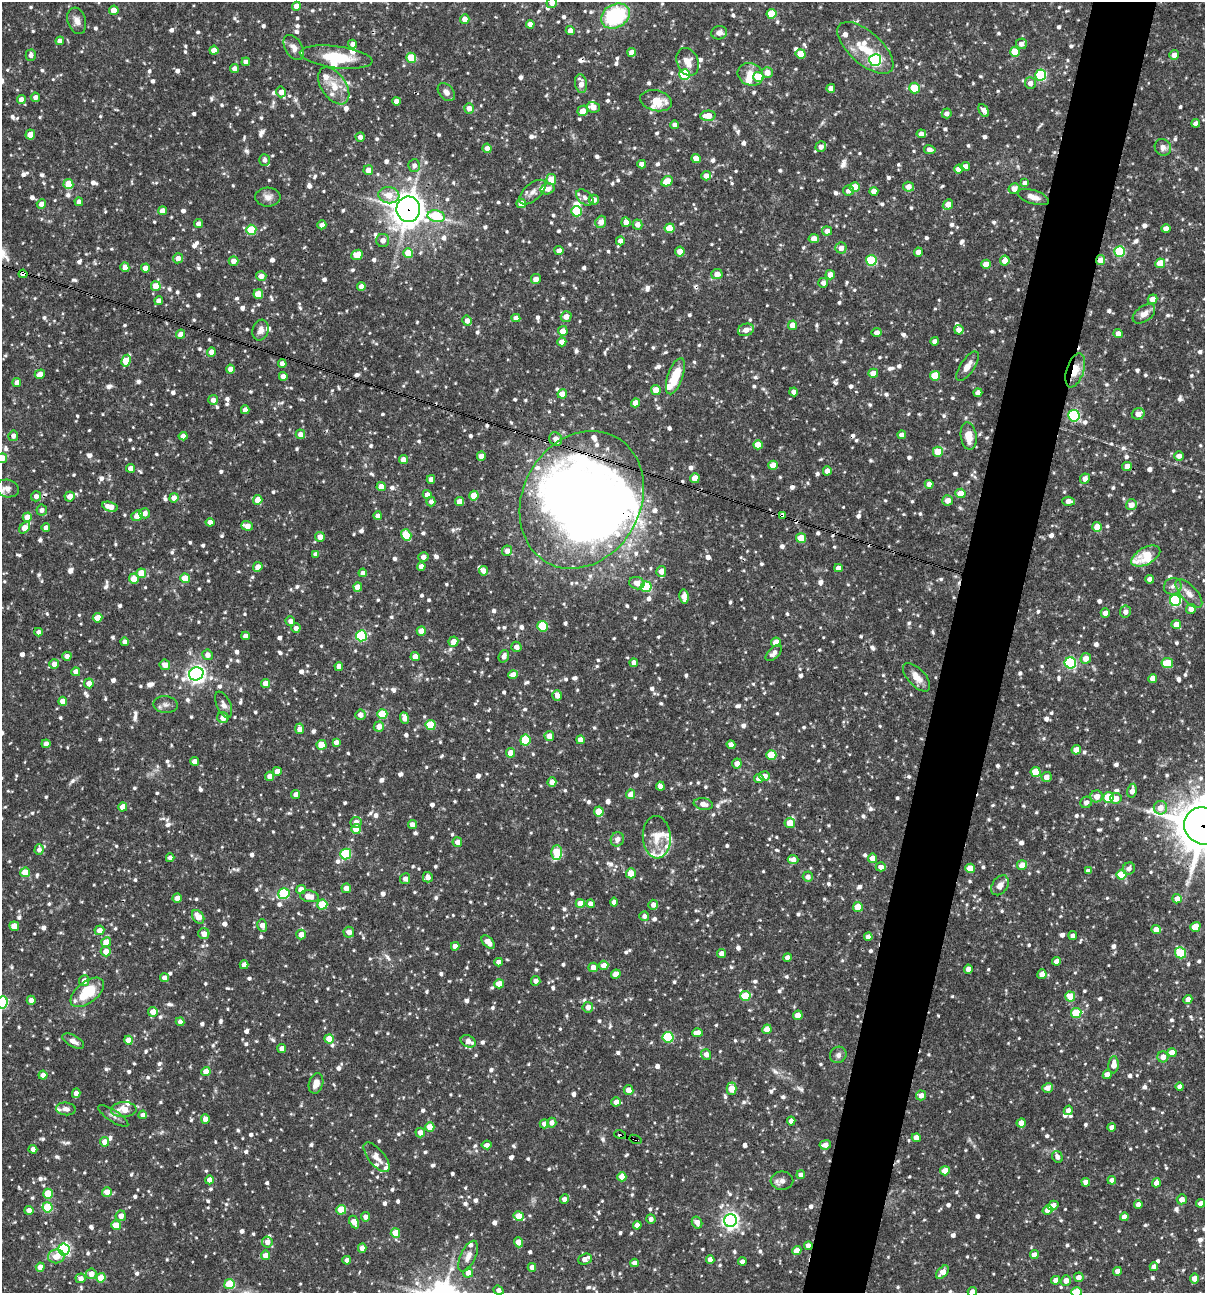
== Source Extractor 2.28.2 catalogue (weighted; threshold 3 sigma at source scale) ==
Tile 10 of 4 x 4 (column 2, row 3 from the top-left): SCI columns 1453-2655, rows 1293-2583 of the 5187 x 5168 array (HDU 1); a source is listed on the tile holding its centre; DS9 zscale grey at full resolution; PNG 1207 x 1295 px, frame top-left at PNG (2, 2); each listed source drawn as its Kron ellipse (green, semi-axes under 4 px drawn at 4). Shown black and unused: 5% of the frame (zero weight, under 3 of 4 exposures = <1% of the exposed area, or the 3 px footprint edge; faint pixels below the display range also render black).
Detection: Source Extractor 2.28.2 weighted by HDU 2 'WHT'; one run over the whole footprint, this tile lists its part. Background 0.0857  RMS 0.0039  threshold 0.0174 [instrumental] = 3 sigma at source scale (4.5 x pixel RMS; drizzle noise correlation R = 1.50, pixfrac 1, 0.05/0.05 arcsec/px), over >= 5 px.
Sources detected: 1379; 5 inside a brighter object's white glare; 8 cosmic-ray / hot-pixel residue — neither listed nor drawn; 31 inside a brighter listed object's ellipse — not listed separately; of the other 1335, all 500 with FLUX_AUTO >= 1.69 (the completeness limit of this list) listed and drawn (835 fainter detections not listed), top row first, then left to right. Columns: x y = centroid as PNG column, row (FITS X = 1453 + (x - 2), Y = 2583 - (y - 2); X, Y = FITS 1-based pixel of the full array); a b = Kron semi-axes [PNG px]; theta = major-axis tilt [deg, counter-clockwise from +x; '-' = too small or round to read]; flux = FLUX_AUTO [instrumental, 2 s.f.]
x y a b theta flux
552 3 5 5 - 2.4
296 6 4 4 - 3.6
114 10 4 4 - 6.5
771 14 5 5 - 12
615 16 15 11 30 32
465 19 5 4 - 2.9
77 21 13 9 -73 2.6
530 24 4 4 - 2.4
570 30 4 4 - 2.2
719 33 8 6 12 1.9
60 41 4 4 - 2.6
353 44 4 4 - 2.1
1021 44 5 5 - 1.9
294 48 14 8 -60 2.5
865 48 34 16 -41 13
214 50 4 4 - 4
632 52 4 4 - 2.8
1015 52 5 5 - 10
801 54 5 4 - 7.5
31 55 5 5 - 1.7
1174 55 5 5 - 2.5
336 57 36 11 -7 14
411 58 5 5 - 11
875 60 6 6 - 65
246 62 4 4 - 2.1
688 62 14 10 -66 3.9
235 69 4 4 - 2.6
767 72 5 5 - 3.2
750 74 13 11 -22 4.9
685 75 5 5 - 29
1041 75 5 5 - 34
759 77 5 5 - 11
1030 83 6 5 - 2.2
581 84 9 6 -81 3.5
334 86 21 12 -55 7.1
831 88 4 4 - 2.9
915 88 5 5 - 12
281 92 5 5 - 2.6
446 92 10 7 -50 2
35 97 5 4 - 1.7
21 100 4 4 - 3.4
396 101 4 4 - 2.7
656 101 16 10 -12 7.3
593 107 6 5 - 3.2
469 108 5 5 - 2.5
984 110 7 4 -60 2.5
583 111 5 5 - 3.5
947 113 5 4 - 2
708 116 7 5 3 5.2
1196 123 4 4 - 1.8
675 125 4 4 - 2
921 134 5 4 - 2.3
30 135 5 4 - 6.1
360 137 4 4 - 1.8
821 147 5 5 - 2.2
1163 147 9 8 - 2.1
487 148 4 4 - 2.4
930 150 6 4 -11 2.4
696 159 5 4 - 4
265 160 6 5 - 1.7
642 164 4 4 - 2.9
414 165 6 6 - 1.9
965 167 5 4 - 3.2
959 169 5 4 - 2.7
368 170 5 4 - 3.6
706 176 5 5 - 2.7
551 180 5 5 - 7.1
667 181 6 5 - 7.3
1025 183 4 4 - 2.4
68 184 5 5 - 8.3
855 187 5 5 - 8.7
908 187 5 5 - 3.1
547 189 7 5 15 2.2
1014 189 5 5 - 2.9
848 191 5 5 - 2.1
874 191 4 4 - 2.8
533 192 16 8 41 2.8
389 195 10 8 -7 4.8
268 197 12 9 -3 2.6
585 197 10 6 -41 1.9
1033 197 16 7 -18 3.1
594 200 5 5 - 2.7
79 202 4 4 - 1.9
521 203 5 4 - 3
41 204 5 4 - 2.5
948 204 6 4 48 4.1
408 209 13 12 - 540
163 211 4 4 - 3.3
576 211 5 5 - 17
436 216 8 6 -12 19
601 222 6 5 - 3.3
626 222 5 4 - 3.3
198 224 4 4 - 2.1
322 225 4 4 - 2.7
637 225 5 5 - 2.6
670 228 5 5 - 9.4
1166 229 4 4 - 3
251 230 5 5 - 15
827 231 5 4 - 2.8
814 239 5 4 - 3.5
383 240 6 6 - 2.5
620 241 4 4 - 2.8
841 248 5 5 - 2.9
559 251 4 4 - 2.5
680 251 5 4 - 5
1120 251 5 5 - 28
918 252 4 4 - 3
408 253 5 5 - 8.5
357 255 6 5 - 8.6
178 258 5 5 - 2.7
871 260 5 5 - 24
1101 260 5 4 - 4
234 261 5 4 - 2.7
1005 261 5 4 - 3.5
1160 263 5 4 - 6.8
986 264 5 4 - 6.5
125 267 5 4 - 2.6
145 268 4 4 - 3.4
23 274 4 4 - 3.1
717 274 5 5 - 2.9
830 275 4 4 - 3.4
261 276 5 5 - 2.8
536 279 5 5 - 2.8
823 283 5 5 - 1.9
156 286 5 5 - 7
361 286 4 4 - 2.6
258 294 5 5 - 8.1
1152 299 5 4 - 3.1
159 301 4 4 - 2.7
1144 314 13 7 36 3.2
566 317 5 5 - 3.1
516 318 4 4 - 2.8
467 321 5 4 - 2.6
793 325 5 4 - 4.8
261 330 10 8 74 2.2
746 330 8 6 19 3.4
959 330 5 4 - 3
563 331 5 5 - 3.2
877 333 5 4 - 2.4
181 334 5 4 - 2.7
1118 334 5 4 - 2.8
935 341 4 4 - 2.2
562 342 4 4 - 2.6
211 352 4 4 - 3.5
126 361 6 5 - 11
282 364 4 4 - 2.9
968 366 17 7 56 3.4
230 369 4 4 - 2.6
1075 370 18 8 72 5.9
873 373 5 4 - 4.6
40 374 5 4 - 2.8
283 376 4 4 - 3.4
675 376 19 7 71 11
935 376 5 5 - 10
17 383 4 4 - 2.7
656 390 5 4 - 4.3
794 392 4 4 - 2.9
978 393 4 4 - 2.6
562 394 4 4 - 5.2
213 400 5 4 - 2
635 403 4 4 - 3.3
245 410 4 4 - 2.3
1138 414 6 5 - 2.9
1074 416 6 5 - 43
300 434 5 4 - 2.7
902 435 4 4 - 2.5
13 436 5 5 - 1.8
183 436 4 4 - 2.8
969 436 14 7 -81 6.2
556 439 7 6 - 2.9
758 445 5 4 - 5.6
938 452 5 5 - 9.7
481 456 4 4 - 2.6
1179 456 5 4 - 2.5
2 458 5 5 - 4.7
403 460 4 4 - 3.5
773 465 5 4 - 6.8
1127 466 5 4 - 3.2
130 468 4 4 - 3
827 471 4 4 - 2.7
695 478 5 4 - 5.4
431 479 4 4 - 2.2
1085 479 5 5 - 2.7
929 484 4 4 - 2.8
381 486 4 4 - 5
7 489 11 9 -12 2.1
960 493 5 5 - 5.2
427 495 4 4 - 2.1
36 496 5 5 - 1.8
70 496 5 5 - 3.2
474 496 5 4 - 6.5
174 498 4 4 - 2.7
258 500 5 4 - 4.4
582 500 72 59 61 390
948 500 5 5 - 3.3
1069 501 6 4 -4 2.5
431 502 5 4 - 1.8
459 502 4 4 - 3.7
1131 505 5 5 - 3.6
110 507 8 4 -15 4.8
42 510 5 5 - 1.7
145 513 5 5 - 2.4
783 515 4 4 - 1.8
137 516 6 5 - 3.4
378 516 4 4 - 1.9
27 517 4 4 - 6.1
210 522 4 4 - 2.6
247 526 6 4 -18 3.4
1097 527 5 5 - 5.5
25 528 6 4 49 7
46 528 4 4 - 2.2
406 535 6 5 - 12
320 537 5 4 - 3.2
801 538 5 5 - 8.6
507 551 5 5 - 2.5
316 554 4 4 - 1.7
1146 556 16 8 28 13
423 557 5 5 - 2
421 566 4 4 - 2.6
258 567 5 4 - 2.7
838 568 4 4 - 2.3
483 571 5 4 - 2.7
661 571 5 5 - 2.9
141 573 5 5 - 8.3
363 573 4 4 - 2.5
185 578 5 4 - 8.4
134 579 5 5 - 4.8
1150 579 4 4 - 1.8
637 583 8 6 -13 3.1
1173 586 9 8 - 1.8
358 587 4 4 - 4.9
646 587 5 5 - 27
1189 593 18 8 -48 3.8
684 597 7 4 -83 3.3
1175 600 5 5 - 41
1191 609 5 5 - 2.9
1125 612 6 5 - 1.7
1105 613 4 4 - 2.6
98 618 5 4 - 5.8
290 621 5 4 - 1.7
1176 624 5 4 - 4.2
543 626 5 5 - 18
296 628 4 4 - 1.7
421 631 5 4 - 4.2
38 632 4 4 - 1.8
245 636 4 4 - 2.3
361 636 5 5 - 32
125 642 4 4 - 2.6
453 642 5 5 - 3.2
776 642 5 4 - 3.8
516 647 5 5 - 2.1
774 653 10 5 44 2
208 655 5 5 - 2.3
67 656 4 4 - 1.7
415 656 4 4 - 3.1
504 656 6 5 - 2.3
1086 658 5 5 - 3.8
634 663 4 4 - 2.3
1070 663 6 5 - 46
1167 663 5 5 - 15
54 664 5 5 - 2.7
165 665 5 5 - 2.9
339 666 4 4 - 3
76 672 4 4 - 3.2
196 674 7 6 - 180
513 675 5 4 - 3.7
917 677 17 8 -47 4.5
1153 678 4 4 - 3.8
89 683 5 5 - 3.2
266 683 4 4 - 4.2
557 696 5 5 - 2.4
63 701 4 4 - 3.9
165 705 12 8 -6 1.9
224 705 14 7 -65 1.9
382 714 5 5 - 12
360 715 5 5 - 2.9
223 718 6 5 - 2.9
405 718 6 4 -71 2.9
431 725 5 5 - 15
379 727 5 5 - 2.8
300 729 5 4 - 2.8
549 736 5 5 - 3.5
525 740 5 5 - 18
580 740 4 4 - 3
336 742 4 4 - 2.2
46 744 4 4 - 2.6
321 745 5 5 - 7.4
731 745 4 4 - 2.1
1076 750 5 4 - 5.2
511 753 5 4 - 4.5
771 755 5 5 - 13
194 761 4 4 - 2.6
737 763 5 4 - 3.1
277 771 4 4 - 3.7
1036 772 5 5 - 9.4
270 776 4 4 - 2.9
764 776 5 5 - 3.1
1046 777 5 5 - 3
759 779 4 4 - 2.8
552 782 5 4 - 2.9
660 786 4 4 - 2.7
1132 791 7 4 80 3
296 794 4 4 - 2.1
631 794 5 4 - 4.7
1097 796 6 6 - 3.8
1108 797 5 5 - 17
1116 798 5 5 - 3.3
1086 802 6 5 - 1.9
703 804 9 5 -9 3
123 807 5 4 - 4
1160 808 7 6 - 3.3
599 811 5 5 - 7.8
356 822 5 5 - 2.6
790 823 5 5 - 6.6
412 825 4 4 - 2.8
1204 826 20 18 -29 1400
356 829 5 4 - 6.4
657 837 21 14 -87 6.6
617 839 7 6 - 2.3
457 842 5 5 - 2.6
39 850 5 4 - 1.9
557 853 7 5 88 12
346 854 5 5 - 27
170 858 4 4 - 1.9
873 858 4 4 - 5.1
793 859 5 4 - 2.8
1022 865 5 5 - 4.3
881 867 5 4 - 2.6
970 868 4 4 - 6.6
1129 869 6 5 - 1.9
1088 871 4 4 - 1.8
25 872 5 5 - 6.4
631 873 5 5 - 4.7
1122 875 5 5 - 14
428 877 5 5 - 1.8
808 877 5 5 - 2.2
405 879 5 5 - 2.1
1000 885 11 7 55 2.8
346 888 5 4 - 2.6
301 889 5 4 - 3.6
284 894 6 5 - 27
309 896 9 5 -9 5.3
177 898 4 4 - 2.5
1177 899 5 4 - 3.1
614 902 4 4 - 2.5
580 903 4 4 - 5.2
322 904 5 5 - 14
590 904 4 4 - 2.9
653 905 5 5 - 2.4
858 907 5 5 - 9.6
644 916 5 4 - 1.7
198 917 7 5 -54 5.6
262 925 6 5 - 3
14 926 5 4 - 5.9
1195 927 5 5 - 8.3
1156 929 4 4 - 4
99 930 5 5 - 3
349 932 5 5 - 2.9
204 934 5 5 - 3.3
301 934 5 4 - 3.4
1073 936 4 4 - 1.8
868 937 4 4 - 2.6
106 942 5 4 - 6
488 942 8 4 -46 4
455 946 4 4 - 2.7
106 951 5 5 - 3.9
722 953 4 4 - 2.5
1180 953 5 5 - 21
787 957 4 4 - 2.2
1056 961 4 4 - 2.4
499 962 4 4 - 2.6
244 965 4 4 - 2.5
604 965 5 4 - 3.7
593 967 5 4 - 3.1
968 969 4 4 - 2.5
616 974 5 4 - 5.4
1042 974 5 4 - 3
165 978 4 4 - 2.6
84 981 5 5 - 2.7
536 981 5 4 - 2
499 984 4 4 - 5.6
87 992 19 10 38 13
745 996 5 5 - 15
1070 997 5 5 - 8.5
1188 999 4 4 - 2.8
31 1000 4 4 - 2.3
2 1003 6 5 - 40
588 1007 5 5 - 2.7
153 1012 5 5 - 4.1
1076 1013 5 5 - 15
798 1015 4 4 - 4.7
180 1022 4 4 - 1.8
767 1029 5 4 - 5.2
698 1033 5 4 - 3.1
668 1037 5 5 - 27
329 1039 4 4 - 5.5
128 1040 4 4 - 6.2
73 1041 12 5 -29 2.2
468 1041 8 5 -24 3.2
282 1048 4 4 - 2.6
1172 1053 4 4 - 4.8
706 1054 5 5 - 1.8
838 1055 8 8 - 1.7
1163 1057 5 5 - 3
1114 1065 8 5 86 3.4
206 1072 4 4 - 5.2
43 1075 4 4 - 4.2
1107 1075 4 4 - 4.1
316 1083 10 7 73 3.2
1180 1086 4 4 - 2.2
1048 1088 5 4 - 2.8
731 1089 6 5 - 7.5
628 1090 5 4 - 3.2
76 1093 5 4 - 2.9
921 1095 5 5 - 2.9
616 1102 5 4 - 2.9
66 1109 10 6 -6 1.9
124 1110 12 7 2 6
1068 1110 5 4 - 1.8
143 1115 4 4 - 2.2
113 1116 17 5 -33 1.8
205 1119 5 4 - 2.7
791 1121 4 4 - 2.6
552 1123 5 4 - 2
1021 1123 4 4 - 4.2
544 1124 4 4 - 2.4
430 1127 5 4 - 5.6
1112 1127 4 4 - 2.1
420 1133 5 4 - 2.9
620 1134 6 3 -18 5.7
916 1138 4 4 - 3.2
635 1139 6 3 -21 2.4
104 1142 4 4 - 3
487 1145 5 4 - 1.9
825 1145 6 4 8 2.5
33 1149 4 4 - 2.4
377 1157 18 8 -50 3.3
1057 1157 6 5 - 1.8
945 1171 5 4 - 4.5
801 1175 4 4 - 2.4
622 1177 4 4 - 5.9
209 1180 4 4 - 3.5
1112 1180 4 4 - 2.1
782 1181 11 9 -1 2.1
1086 1182 4 4 - 2.9
1156 1183 4 4 - 2.4
107 1192 5 5 - 4.5
48 1194 5 5 - 13
564 1199 5 4 - 2.6
1182 1199 5 5 - 2.7
1201 1203 4 4 - 2.5
1138 1204 4 4 - 2.5
1053 1206 5 4 - 3.8
47 1207 5 5 - 15
29 1210 4 4 - 2.7
341 1210 5 5 - 12
1048 1210 5 4 - 2.8
121 1216 5 5 - 3
519 1216 5 4 - 7.1
366 1217 4 4 - 2.3
1124 1217 4 4 - 3.3
651 1219 5 4 - 1.7
730 1220 6 6 - 150
354 1222 7 4 -62 4.6
697 1222 6 5 - 2.6
116 1225 5 4 - 8.7
637 1225 4 4 - 2.4
395 1233 5 5 - 8.2
267 1242 5 5 - 2.8
518 1242 5 4 - 3.8
808 1246 4 4 - 2.7
362 1248 4 4 - 2.9
64 1249 6 5 - 70
797 1250 4 4 - 5
266 1255 4 4 - 3.8
1034 1255 4 4 - 2.8
56 1256 8 7 - 4.6
468 1256 16 7 65 3
585 1259 7 5 23 2.7
347 1260 4 4 - 1.7
710 1260 4 4 - 2.6
742 1262 4 4 - 1.9
634 1263 4 4 - 2.2
40 1267 4 4 - 4.3
532 1267 4 4 - 2.7
1154 1267 4 4 - 2.4
1117 1271 4 4 - 2.9
942 1272 8 5 46 3.5
468 1273 5 5 - 3.1
91 1274 5 5 - 3.9
1079 1277 5 4 - 2.6
81 1278 5 5 - 2.5
101 1278 5 4 - 8.9
1194 1278 5 4 - 3.8
1056 1280 4 4 - 2.6
1066 1281 5 5 - 2.9
229 1284 5 5 - 15
498 1290 5 4 - 1.7
972 1292 5 4 - 2.5
1076 1292 5 5 - 12
Overlapping masked pixels (flux is a lower limit): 13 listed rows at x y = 408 209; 1101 260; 23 274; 1075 370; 556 439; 1127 466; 582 500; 783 515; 599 811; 1204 826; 620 1134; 635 1139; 808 1246
Isophote crosses this tile's border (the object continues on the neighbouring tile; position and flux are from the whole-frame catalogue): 7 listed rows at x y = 552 3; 2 458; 1204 826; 2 1003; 498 1290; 972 1292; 1076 1292